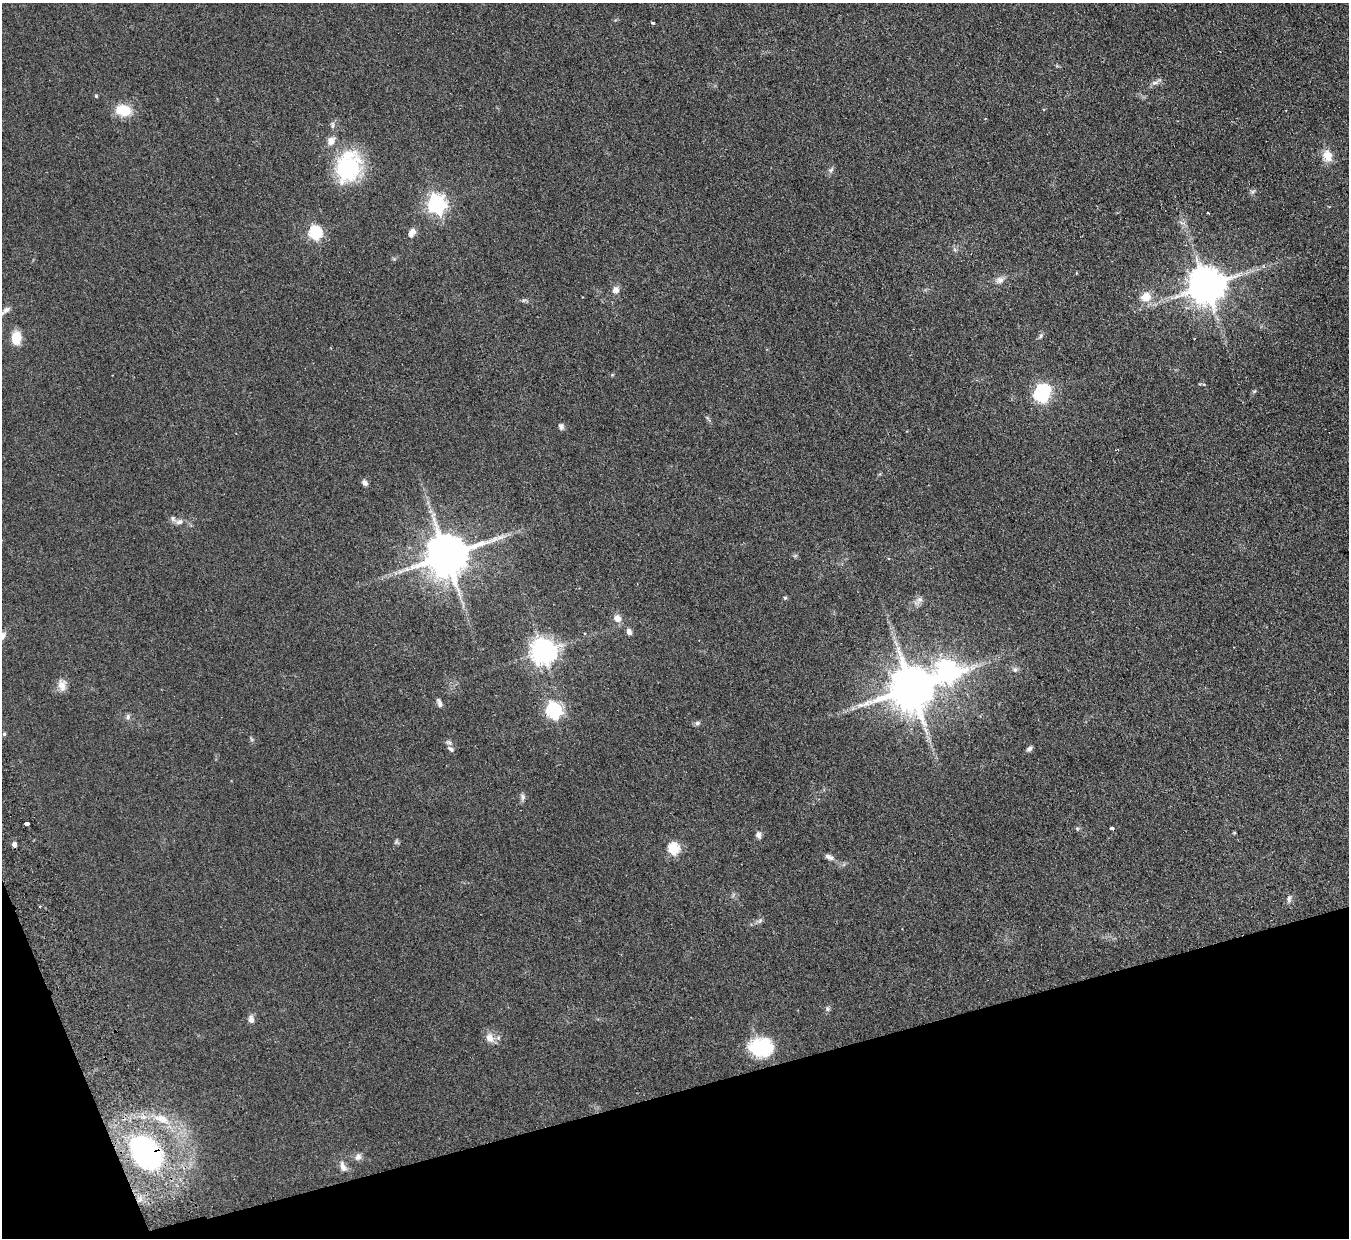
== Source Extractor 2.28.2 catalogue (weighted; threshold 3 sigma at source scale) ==
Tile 14 of 4 x 4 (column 2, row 4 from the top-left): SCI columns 1402-2748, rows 299-1534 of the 5497 x 5414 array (HDU 1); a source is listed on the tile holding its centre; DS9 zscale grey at full resolution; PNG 1351 x 1240 px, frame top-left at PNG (2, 3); no overlay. Shown black and unused: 14% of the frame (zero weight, under 2 of 3 exposures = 3% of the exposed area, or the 3 px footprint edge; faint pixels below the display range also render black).
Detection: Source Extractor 2.28.2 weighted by HDU 2 'WHT'; one run over the whole footprint, this tile lists its part. Background 0.0736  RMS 0.0095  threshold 0.0427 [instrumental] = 3 sigma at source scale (4.5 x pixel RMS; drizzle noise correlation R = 1.50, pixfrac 1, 0.05/0.05 arcsec/px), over >= 5 px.
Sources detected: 74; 2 inside a brighter object's white glare — not listed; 2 inside a brighter listed object's ellipse — not listed separately; the other 70 listed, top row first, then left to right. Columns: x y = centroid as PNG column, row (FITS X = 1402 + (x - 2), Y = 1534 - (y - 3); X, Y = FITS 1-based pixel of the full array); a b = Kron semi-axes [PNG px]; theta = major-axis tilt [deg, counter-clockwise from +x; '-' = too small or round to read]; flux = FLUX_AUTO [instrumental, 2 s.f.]
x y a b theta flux
652 23 4 3 - 1.3
1154 83 9 5 7 3
96 96 4 4 - 1.1
123 110 18 12 -8 22
332 125 9 5 85 2.5
331 141 12 9 51 6.5
1327 156 14 11 -76 12
348 167 38 27 75 77
831 170 8 5 24 2.2
436 204 8 7 - 360
1208 213 3 3 - 0.98
1182 223 11 3 -15 1.8
412 232 11 7 57 6
315 233 6 6 - 120
955 250 7 4 -71 1.6
1000 280 12 9 21 5
1206 286 10 10 - 2500
616 290 9 8 - 5.2
1146 297 12 10 30 13
524 300 8 4 1 1.7
6 310 11 7 34 3.7
1041 336 8 4 71 1.9
16 338 12 9 87 18
612 375 5 3 - 0.88
1254 391 6 4 30 1.3
1041 395 7 5 -32 130
561 427 7 6 - 2.9
365 483 7 5 -48 3.7
179 522 10 7 18 4
446 556 12 11 - 4000
785 598 5 4 - 1.4
919 600 12 7 62 4.1
617 618 10 9 - 6.6
629 632 8 6 -67 3.7
585 633 3 3 - 0.9
2 636 10 7 56 5.5
543 652 8 8 - 950
1015 670 8 6 89 2.4
946 672 10 9 - 560
62 685 17 10 -86 7.2
912 688 12 12 - 4300
439 703 13 6 -70 3
553 710 7 6 - 230
128 717 8 6 88 2.2
697 723 7 5 15 2.2
4 734 5 4 - 1.1
251 739 7 4 -71 1.3
451 749 11 6 -37 3.3
1029 749 6 5 - 3
522 797 10 6 -82 2.9
26 824 4 3 - 12
1077 828 6 4 -19 1.3
1112 828 4 3 - 3.6
1234 833 4 3 - 0.96
758 835 9 7 -85 3.3
396 842 7 6 - 1.6
14 844 5 5 - 3.3
673 849 6 6 - 75
829 857 12 6 -26 4
1289 899 9 6 80 2.8
40 906 4 3 - 0.99
760 920 6 5 - 2
827 1009 8 5 -83 1.9
251 1019 11 7 -83 3.8
490 1038 14 10 -60 7.8
764 1045 29 20 83 40
162 1119 27 11 -23 21
146 1153 35 25 -49 180
358 1157 10 8 62 4
343 1167 14 7 -68 5.5
Overlapping masked pixels (flux is a lower limit): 1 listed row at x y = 146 1153
Isophote crosses this tile's border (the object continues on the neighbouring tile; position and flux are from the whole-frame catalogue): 1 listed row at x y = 2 636